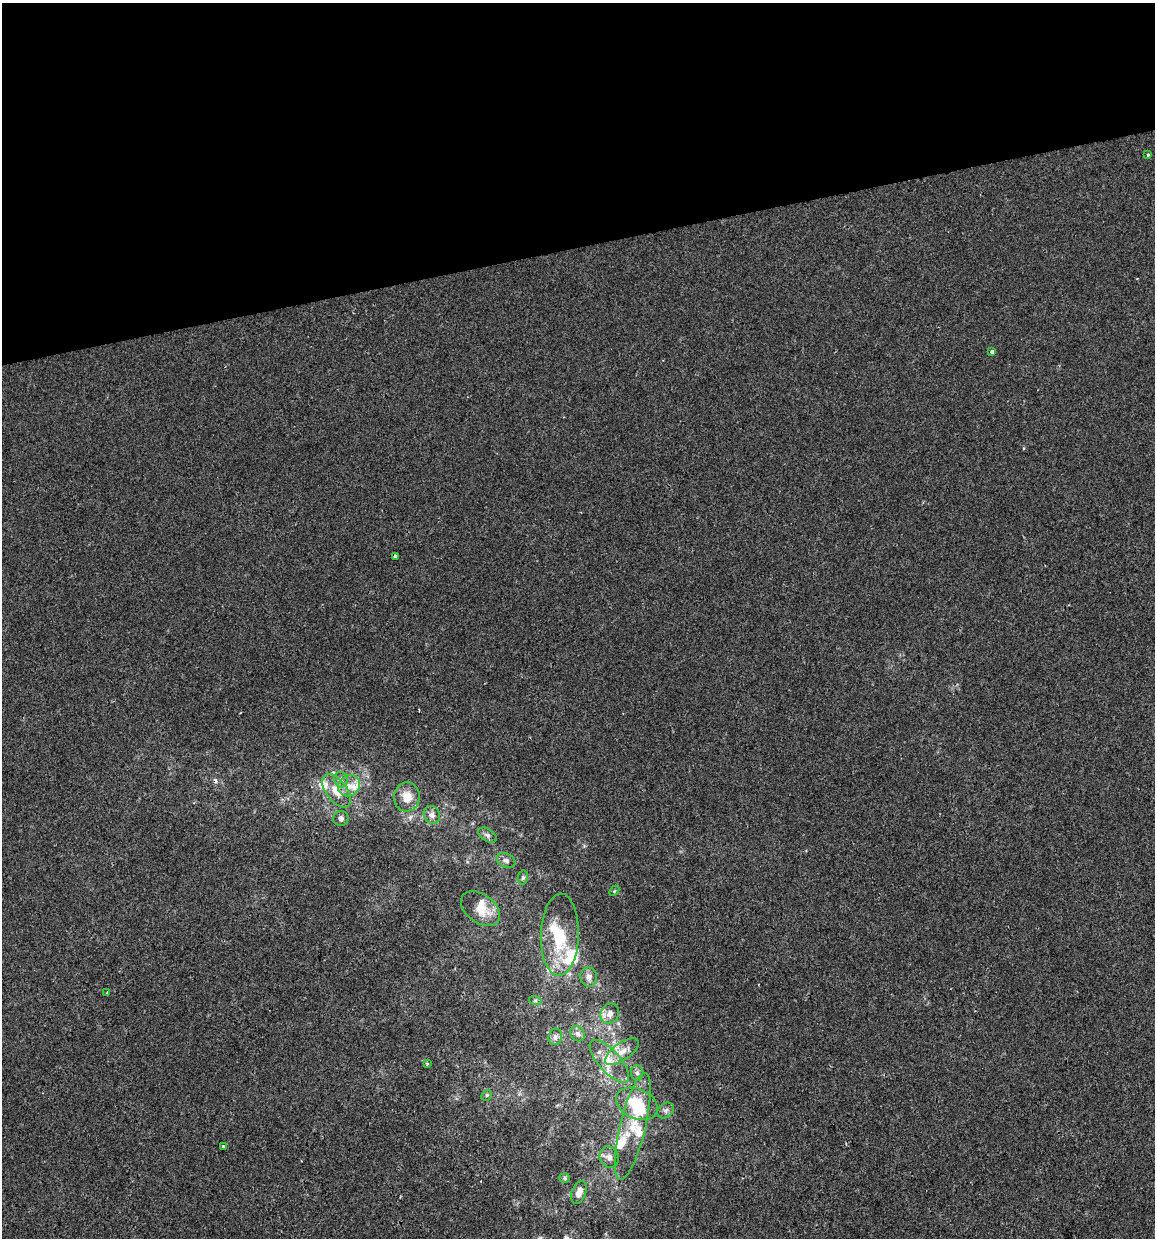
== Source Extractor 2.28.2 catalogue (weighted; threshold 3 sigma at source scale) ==
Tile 3 of 4 x 4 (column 3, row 1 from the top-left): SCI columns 2340-3492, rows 3709-4944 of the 4724 x 4944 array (HDU 1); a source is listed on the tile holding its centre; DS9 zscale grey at full resolution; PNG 1157 x 1240 px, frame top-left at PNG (2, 3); each listed source drawn as its Kron ellipse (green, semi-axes under 4 px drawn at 4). Shown black and unused: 20% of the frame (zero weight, under 2 of 3 exposures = <1% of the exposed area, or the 3 px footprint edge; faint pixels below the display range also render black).
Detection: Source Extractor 2.28.2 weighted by HDU 2 'WHT'; one run over the whole footprint, this tile lists its part. Background -8.66e-04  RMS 0.0043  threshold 0.0192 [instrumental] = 3 sigma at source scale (4.5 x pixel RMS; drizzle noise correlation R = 1.50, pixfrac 1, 0.0396/0.0396 arcsec/px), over >= 5 px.
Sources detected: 43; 2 inside a brighter object's white glare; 1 cosmic-ray / hot-pixel residue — neither listed nor drawn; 7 inside a brighter listed object's ellipse — not listed separately; the other 33 listed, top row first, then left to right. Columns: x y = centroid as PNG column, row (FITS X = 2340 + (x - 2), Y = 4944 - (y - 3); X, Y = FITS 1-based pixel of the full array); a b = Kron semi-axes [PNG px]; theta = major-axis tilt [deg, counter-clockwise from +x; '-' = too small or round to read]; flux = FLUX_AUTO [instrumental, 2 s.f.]
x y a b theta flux
1148 155 3 3 - 0.63
992 352 4 3 - 1.4
395 557 3 3 - 1.3
341 780 8 6 -74 1.5
349 786 11 10 - 3.9
337 791 19 10 -54 6.1
407 797 14 13 - 6.5
432 815 9 8 - 2
341 818 8 7 - 1.5
487 835 10 6 -33 1.3
506 860 10 7 -25 1.6
523 877 7 5 76 0.85
614 891 6 4 47 0.53
480 909 22 14 -37 8.5
560 935 41 19 88 20
589 977 9 8 - 2.1
107 993 2 2 - 0.37
535 1000 6 4 -18 0.69
610 1014 10 9 - 2.3
577 1034 8 6 -53 1.4
555 1037 8 6 72 1.5
622 1052 20 8 35 4.1
609 1061 27 10 -48 7.4
427 1064 3 3 - 0.83
637 1073 7 6 - 1.2
487 1095 6 4 45 0.63
637 1104 22 15 -24 16
666 1110 9 7 39 1.4
633 1126 55 13 77 15
223 1147 3 3 - 1.4
609 1157 11 9 -64 2.7
564 1178 5 5 - 0.64
579 1192 12 7 69 3.2